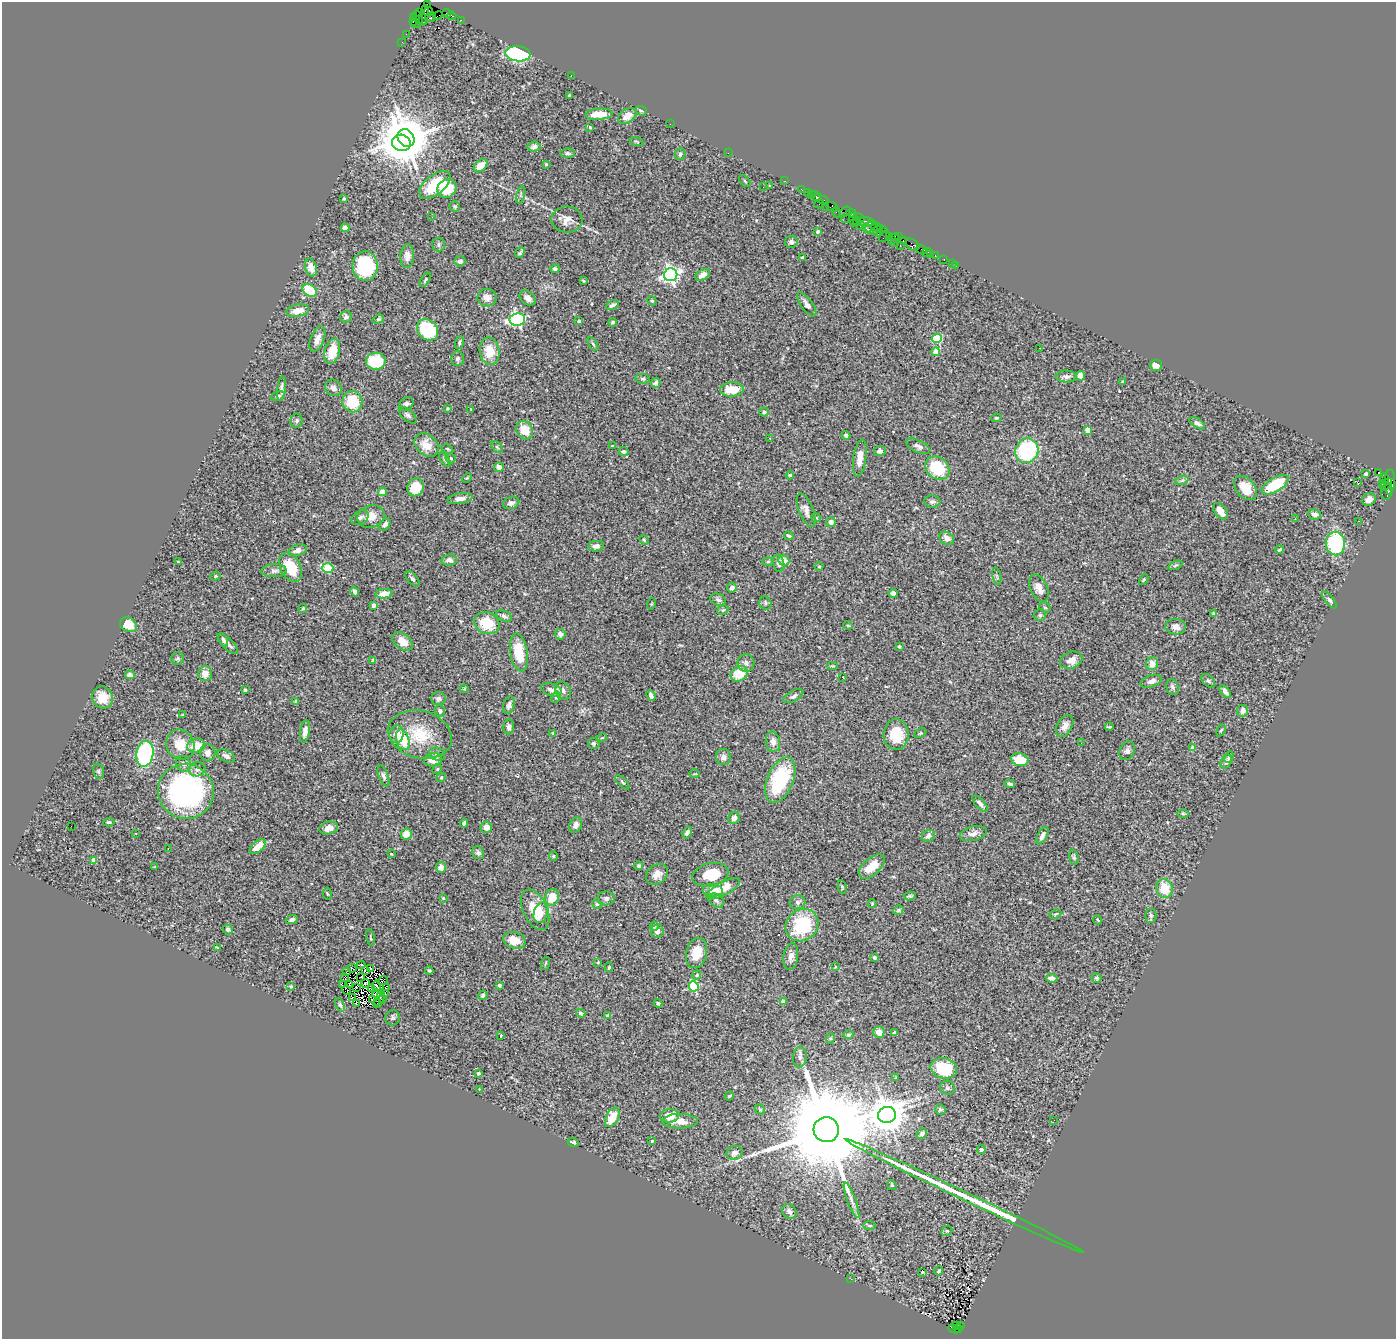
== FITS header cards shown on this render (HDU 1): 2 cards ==
NAXIS1  =                 1394
NAXIS2  =                 1337

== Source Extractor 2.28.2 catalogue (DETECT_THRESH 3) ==
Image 1394 x 1337 px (HDU 1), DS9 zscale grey, 1 PNG px = 1 image px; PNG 1398 x 1341 px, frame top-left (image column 1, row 1337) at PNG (2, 2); each listed source drawn as its Kron ellipse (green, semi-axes under 4 px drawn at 4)
Background 1.43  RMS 0.063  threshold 0.19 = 3 sigma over >= 5 px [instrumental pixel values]
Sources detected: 438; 4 with non-positive FLUX_AUTO (blend fragments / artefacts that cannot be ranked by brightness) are neither listed nor drawn; the other 434 listed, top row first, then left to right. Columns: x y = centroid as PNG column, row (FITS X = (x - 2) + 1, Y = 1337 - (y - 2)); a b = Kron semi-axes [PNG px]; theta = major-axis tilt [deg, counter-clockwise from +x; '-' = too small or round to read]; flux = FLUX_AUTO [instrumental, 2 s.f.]
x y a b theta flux
427 4 2 2 - 17
428 11 5 3 - 180
420 13 4 3 - 100
447 13 4 3 - 140
424 15 10 4 81 510
438 16 5 2 - 130
452 16 4 3 - 73
414 17 3 2 - 74
430 17 6 4 27 400
418 18 7 3 -69 220
461 20 2 2 - 32
413 21 3 2 - 52
415 24 4 2 - 71
406 34 2 2 - 19
402 42 2 2 - 25
518 54 12 7 -7 500
571 75 2 2 - 41
569 95 3 2 - 4
641 111 6 4 -20 6.5
599 114 13 5 4 65
627 116 10 6 32 39
670 124 2 2 - 14
590 127 4 3 - 5
406 138 9 8 - 18000
636 141 7 3 -19 4.5
401 143 9 8 - 8400
534 147 6 5 - 14
568 153 7 5 -1 9.7
728 153 2 2 - 43
680 154 6 5 - 8.5
546 164 3 3 - 3.2
481 166 8 5 42 55
745 181 7 3 -45 3.6
785 181 2 2 - 31
435 185 18 9 38 170
769 186 2 2 - 3.1
763 187 2 2 - 3
447 188 10 9 - 120
801 189 2 2 - 24
807 192 2 2 - 70
811 194 3 2 - 99
521 195 9 3 77 7.5
816 196 6 3 -56 100
344 198 3 3 - 5.9
821 199 8 3 -18 280
819 204 5 3 - 89
455 206 5 5 - 6.2
826 207 2 2 - 50
832 207 6 4 -25 150
845 212 7 3 40 97
836 213 5 2 - 130
849 216 8 5 40 500
432 217 2 2 - 27
858 218 6 3 -14 150
567 220 15 13 -6 38
853 220 6 3 -86 300
857 222 4 3 - 100
866 222 8 5 -4 470
860 226 3 2 - 79
875 226 7 2 -35 53
345 228 4 4 - 21
872 228 7 6 - 190
879 228 9 3 -20 270
867 229 5 3 - 310
878 231 5 5 - 210
818 232 4 4 - 6.7
884 236 6 2 57 52
889 236 2 2 - 72
899 237 3 2 - 110
893 239 6 4 42 150
903 241 3 2 - 42
791 242 6 6 - 16
894 243 4 2 - 150
438 244 7 6 - 9.2
913 245 8 5 -37 280
900 246 3 2 - 200
922 249 6 2 -18 86
520 253 6 3 48 7.4
927 253 5 2 - 37
930 255 2 2 - 22
935 255 3 2 - 86
407 256 12 7 87 32
802 258 3 3 - 11
944 260 3 2 - 60
460 261 5 5 - 11
952 263 2 2 - 10
956 265 3 2 - 33
365 266 15 12 -86 320
311 267 9 6 -73 31
555 269 4 4 - 9.5
671 275 7 6 - 1600
703 275 8 5 30 25
425 280 8 4 56 7.2
583 281 3 2 - 4
310 290 7 5 -33 180
487 298 9 9 - 25
528 298 9 6 -38 22
652 301 5 4 - 6
807 304 14 6 -55 20
612 305 7 4 27 13
298 311 11 6 11 47
346 317 6 5 - 11
378 319 6 4 20 5.4
517 319 8 6 10 910
579 321 4 4 - 6
613 322 4 4 - 7
428 330 12 9 -48 250
317 339 13 6 68 31
937 339 5 4 - 260
459 343 6 4 72 7.6
593 344 8 3 -58 6.4
1040 348 2 2 - 2.3
332 351 13 7 75 81
489 351 13 10 -82 78
936 352 4 4 - 69
458 359 7 6 - 13
376 361 10 8 2 210
1156 365 6 5 - 30
1066 376 10 6 -4 17
1080 376 5 5 - 19
643 379 8 4 -5 8.1
1122 381 3 2 - 3.2
656 383 5 4 - 12
333 388 8 8 - 19
281 389 12 4 85 17
732 390 11 7 2 90
278 396 7 4 15 6.7
352 401 11 10 - 140
406 404 8 6 42 11
448 408 4 3 - 4
471 409 2 2 - 2.4
764 412 4 4 - 13
408 415 11 5 -41 12
996 418 5 3 - 6.8
297 421 7 6 - 8.3
1197 423 9 4 -34 13
525 430 10 8 -58 82
1088 430 4 4 - 81
846 435 4 3 - 12
770 438 3 3 - 11
426 445 14 10 -40 57
613 446 3 3 - 4.6
918 446 13 6 -24 15
497 447 7 4 -46 6.4
447 449 6 4 -28 5.5
880 451 6 5 - 14
1027 451 12 11 - 380
623 452 5 4 - 6.8
451 458 5 5 - 7.5
860 458 19 6 83 38
445 459 8 4 -56 8.5
499 467 5 4 - 16
937 468 13 10 -39 190
1378 472 3 3 - 960
1366 474 4 3 - 12
790 475 4 4 - 4.6
467 478 5 3 - 4.3
1385 479 6 3 -83 630
1182 480 7 4 19 8.8
1357 482 2 2 - 450
1390 482 13 5 88 670
1382 483 4 3 - 98
1386 484 7 3 50 360
1275 485 15 6 31 200
416 487 9 8 - 93
1245 488 14 9 -50 76
1387 491 8 5 85 360
382 492 4 4 - 83
460 499 12 5 9 22
1369 499 7 6 - 25
932 502 8 6 -3 12
511 503 8 6 19 15
806 510 18 7 -68 25
1220 511 9 5 -53 49
1315 514 6 5 - 20
371 516 14 11 21 51
360 518 9 6 32 15
816 518 5 4 - 4.9
1295 519 3 3 - 4.5
1359 521 2 2 - 3.3
831 522 5 5 - 11
385 524 7 4 52 14
789 536 5 3 - 6.4
947 538 8 6 -34 26
644 540 5 3 - 4.2
1335 543 12 9 -89 350
596 546 8 5 6 16
298 550 9 5 17 22
1280 550 4 3 - 6.1
449 560 7 5 8 19
784 560 5 5 - 33
768 561 6 4 1 4.8
178 562 3 3 - 3.3
778 563 9 5 -77 14
1175 565 7 4 21 5.8
290 567 16 10 -64 140
819 567 4 3 - 3.4
328 568 5 4 - 170
274 571 13 6 2 17
215 576 5 4 - 5.3
997 576 9 3 -79 5.2
412 579 9 5 -47 11
1144 579 5 3 - 3.9
732 588 5 5 - 18
1039 588 14 8 -65 39
355 592 5 3 - 10
893 593 5 4 - 17
384 594 8 5 5 45
718 600 8 6 -23 13
1329 600 10 4 -52 11
765 603 6 6 - 9.3
651 604 6 3 70 3.9
374 605 4 3 - 20
1045 607 6 5 - 6.7
303 608 5 4 - 4.7
723 610 6 4 42 6.1
1213 613 4 3 - 3
1040 615 6 5 - 8.3
504 616 8 5 -25 10
487 623 13 10 -26 120
128 625 9 7 -25 71
848 625 5 3 - 3.4
1176 627 10 7 -4 29
560 634 5 5 - 18
223 640 6 4 -68 12
402 641 11 7 -38 45
228 644 13 5 -46 20
899 646 4 3 - 6
519 652 19 9 -81 120
178 658 6 6 - 8.2
373 660 3 3 - 13
1071 660 11 8 21 32
746 663 8 8 - 19
1152 664 6 6 - 29
832 666 5 4 - 5
205 674 7 7 - 39
739 674 9 7 32 98
130 675 5 4 - 18
843 677 2 2 - 2.5
1151 681 11 6 18 20
1208 681 8 5 -45 8.9
1172 687 8 6 -71 12
464 689 4 4 - 4.7
245 690 4 3 - 7.3
551 690 10 6 -17 21
563 690 10 7 -55 18
1225 692 7 4 -53 15
651 696 6 4 -66 13
793 696 11 5 28 12
102 697 11 10 - 69
556 697 6 3 72 5
438 699 7 6 - 14
296 701 3 3 - 5.6
509 705 9 5 75 15
440 711 6 5 - 11
1243 711 6 5 - 24
183 715 3 2 - 4.5
1065 726 12 7 61 25
509 727 7 5 85 14
1109 727 4 3 - 5.7
1221 730 6 3 62 4.6
305 731 11 5 81 24
553 733 3 2 - 3.2
920 733 6 4 25 5.7
397 734 9 7 78 36
420 734 32 23 -15 170
896 735 15 12 87 130
602 738 5 3 - 4.2
403 740 10 6 -72 130
773 742 10 7 -83 31
594 743 6 5 - 9.9
1081 743 3 2 - 5
180 745 15 13 -60 74
196 746 9 7 10 73
1193 748 4 4 - 21
1127 751 10 7 64 18
208 753 8 7 - 25
145 754 13 8 80 470
437 754 8 6 -17 13
226 756 9 5 -26 20
723 757 8 7 - 19
1229 757 6 4 66 7.2
433 760 9 6 10 37
1020 760 9 6 -15 100
1226 761 7 5 61 12
183 764 8 7 - 16
197 769 8 7 - 15
437 769 5 4 - 5.9
98 771 7 5 -73 8.6
695 774 5 3 - 3.6
383 776 11 5 -70 13
441 778 5 3 - 3.6
780 780 24 13 67 290
622 782 9 3 -45 7.1
1010 784 5 3 - 10
186 791 28 27 - 990
980 804 10 4 -48 16
1183 814 6 4 0 5.8
734 818 6 5 - 18
109 822 6 3 7 5.6
464 823 4 4 - 9
576 825 8 6 64 18
71 826 2 2 - 25
486 827 6 5 - 36
329 828 9 6 12 32
687 832 6 4 67 14
136 833 2 2 - 2.5
406 834 6 5 - 49
973 834 14 7 13 27
928 836 7 5 33 16
1042 836 9 4 61 19
258 847 10 5 39 66
168 848 3 2 - 4.9
478 853 7 5 -55 11
391 854 3 3 - 3.2
553 856 5 4 - 5.2
1074 857 7 4 -83 6.8
94 860 4 4 - 52
639 866 4 4 - 8.9
872 866 16 8 42 71
154 867 2 2 - 3.7
441 867 5 5 - 22
657 874 12 9 35 36
710 875 18 11 14 150
842 887 7 4 -81 5.5
1164 888 9 8 - 93
723 889 18 6 28 72
713 890 10 6 -4 42
327 894 6 3 -80 3.9
910 896 6 3 13 7.3
552 897 8 7 - 70
443 898 4 3 - 5.2
606 898 8 7 - 15
716 900 9 6 -33 12
798 902 8 7 - 12
872 903 4 3 - 3.5
597 904 5 4 - 5.8
535 910 21 12 -65 110
898 910 5 4 - 5.7
541 913 10 7 74 29
1055 914 6 3 27 4.6
1151 915 7 5 -90 9
292 920 6 4 18 11
1098 920 5 3 - 4.3
802 925 17 15 42 270
654 926 5 3 - 4.8
228 929 5 4 - 13
657 931 6 6 - 18
370 938 8 2 -79 4.7
514 940 11 8 -16 65
217 948 3 2 - 3.9
696 953 15 10 75 84
791 956 13 7 82 26
875 958 4 3 - 13
598 962 4 3 - 3.8
545 963 7 3 71 4.3
361 965 4 2 - 4
609 967 5 3 - 5.8
835 967 4 3 - 3.5
352 968 4 2 - 5.2
370 968 2 2 - 2.8
365 971 3 2 - 5.8
429 971 4 3 - 6.4
346 972 2 2 - 3.8
697 975 4 4 - 4.4
344 977 2 2 - 150
361 977 2 2 - 5.9
1052 978 6 4 -5 19
1097 978 5 4 - 6.3
383 981 5 3 - 5.3
366 983 4 3 - 1
350 984 3 2 - 0.31
342 985 3 2 - 1.3
499 985 3 3 - 9.4
376 986 6 3 -83 4.4
694 986 5 5 - 320
291 987 4 3 - 4.6
356 987 3 2 - 4.4
386 987 3 2 - 1.9
372 988 3 2 - 5.3
346 989 5 2 - 1.8
376 994 4 2 - 3.6
385 994 3 2 - 2.9
483 995 5 4 - 13
352 998 3 2 - 2.7
380 998 9 2 65 3.8
383 999 4 3 - 0.35
372 1000 3 2 - 3.5
783 1001 4 4 - 19
356 1003 2 2 - 490
377 1003 2 2 - 6.1
658 1003 4 3 - 9.4
340 1005 7 4 -69 7.8
581 1013 5 4 - 16
608 1016 4 4 - 13
393 1018 8 7 - 9.9
879 1032 6 5 - 27
895 1032 4 3 - 5.5
501 1035 3 2 - 4.8
848 1035 5 4 - 7.8
831 1038 5 3 - 4.5
800 1057 10 7 85 16
944 1068 13 10 -14 190
478 1073 4 4 - 11
896 1078 4 2 - 2.5
947 1088 7 6 - 10
479 1089 3 3 - 9.5
729 1096 5 3 - 4.3
760 1109 6 4 -45 5
940 1109 5 5 - 10
887 1115 9 8 - 11000
669 1116 9 7 5 77
612 1117 10 6 62 73
1054 1120 2 2 - 6.2
680 1121 18 7 0 40
826 1130 12 12 - 130000
922 1134 6 4 51 11
652 1141 3 3 - 6.4
573 1142 5 3 - 7.6
982 1149 4 4 - 15
735 1153 8 6 23 22
892 1185 5 4 - 5.5
964 1196 132 3 -25 530
851 1200 19 3 -70 19
789 1211 8 6 -50 22
869 1226 6 3 -1 4.4
947 1231 5 5 - 6.4
939 1271 4 3 - 5.8
923 1272 3 2 - 2.5
851 1279 3 2 - 4.5
956 1325 3 3 - 43
960 1325 2 2 - 100
959 1328 3 2 - 64
954 1329 6 3 -25 370
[4 non-positive-flux detections neither listed nor drawn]